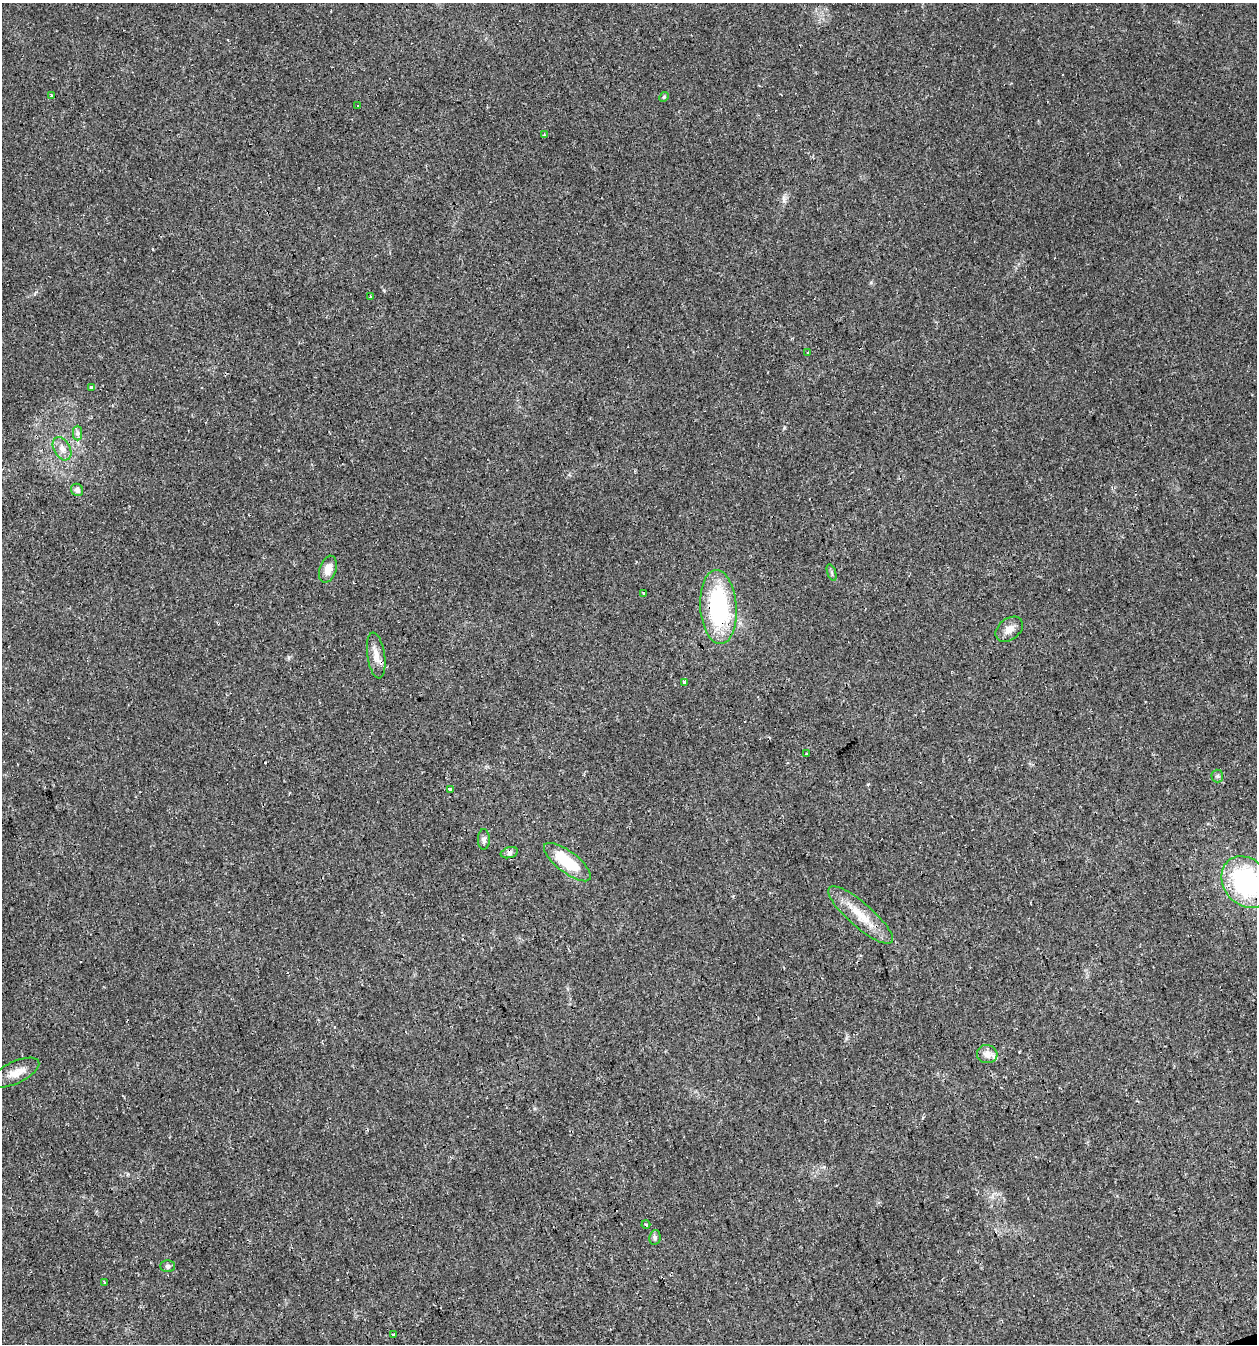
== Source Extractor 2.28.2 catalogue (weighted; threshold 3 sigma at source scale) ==
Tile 6 of 4 x 4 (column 2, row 2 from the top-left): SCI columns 1316-2570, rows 2687-4028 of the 5194 x 5371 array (HDU 1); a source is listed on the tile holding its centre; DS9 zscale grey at full resolution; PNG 1259 x 1346 px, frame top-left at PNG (2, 3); each listed source drawn as its Kron ellipse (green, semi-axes under 4 px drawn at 4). Shown black and unused: <1% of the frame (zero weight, under 2 of 3 exposures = <1% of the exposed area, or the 3 px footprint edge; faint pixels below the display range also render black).
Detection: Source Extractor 2.28.2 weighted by HDU 2 'WHT'; one run over the whole footprint, this tile lists its part. Background 0.0241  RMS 0.0031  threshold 0.0139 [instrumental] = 3 sigma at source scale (4.5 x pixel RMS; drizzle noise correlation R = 1.50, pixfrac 1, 0.0396/0.0396 arcsec/px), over >= 5 px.
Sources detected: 39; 6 cosmic-ray / hot-pixel residue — neither listed nor drawn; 1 inside a brighter listed object's ellipse — not listed separately; the other 32 listed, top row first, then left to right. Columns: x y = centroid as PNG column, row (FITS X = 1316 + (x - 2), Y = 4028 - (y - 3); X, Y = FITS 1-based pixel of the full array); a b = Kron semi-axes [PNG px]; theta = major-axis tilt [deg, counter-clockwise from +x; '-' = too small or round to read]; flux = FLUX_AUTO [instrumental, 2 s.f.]
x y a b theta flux
51 96 4 3 - 0.5
664 97 5 4 - 0.36
357 105 3 2 - 0.3
544 135 3 3 - 1.1
371 297 3 3 - 1.4
807 352 3 3 - 0.79
91 387 3 3 - 0.84
77 433 7 4 90 0.72
62 449 12 8 -61 2.2
77 490 6 6 - 1.3
328 569 14 8 72 3.2
832 572 8 3 -71 0.59
644 593 3 3 - 0.96
718 607 37 18 -86 35
1009 629 15 10 38 2.6
376 656 23 9 -81 3.1
684 682 4 3 - 14
806 754 3 3 - 0.87
1217 776 6 6 - 0.57
450 789 3 3 - 0.88
484 839 10 6 -90 1
509 853 9 5 16 1.1
567 862 28 10 -37 13
1247 882 28 22 -48 42
860 915 41 12 -41 8
987 1054 10 9 - 2.1
15 1073 26 11 25 3.8
646 1224 4 3 - 0.31
655 1237 7 5 78 0.69
168 1266 7 5 0 0.71
105 1282 4 2 - 0.28
393 1334 3 3 - 1.2
Overlapping masked pixels (flux is a lower limit): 1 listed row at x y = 718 607
Isophote crosses this tile's border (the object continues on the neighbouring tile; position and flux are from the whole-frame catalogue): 1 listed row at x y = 1247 882
Unlisted compact peaks at least as high as the median listed source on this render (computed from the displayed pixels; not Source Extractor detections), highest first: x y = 784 200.